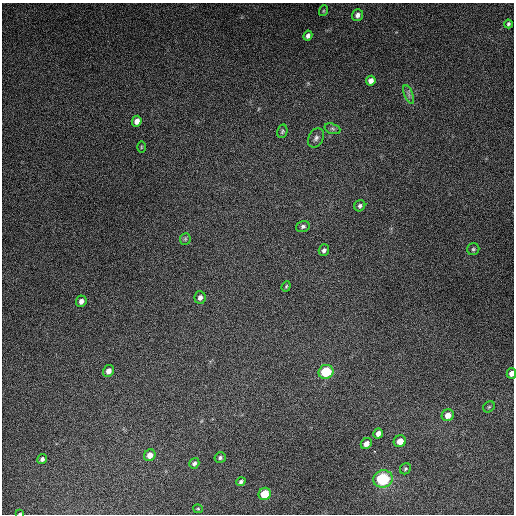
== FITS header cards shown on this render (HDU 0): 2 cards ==
NAXIS1  =                  512
NAXIS2  =                  512

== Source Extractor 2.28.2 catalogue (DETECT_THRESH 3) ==
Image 512 x 512 px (HDU 0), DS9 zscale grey, 1 PNG px = 1 image px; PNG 516 x 516 px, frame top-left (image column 1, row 512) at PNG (2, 3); each listed source drawn as its Kron ellipse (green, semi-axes under 4 px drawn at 4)
Background 5260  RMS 320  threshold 962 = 3 sigma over >= 5 px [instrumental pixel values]
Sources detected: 37; all 37 listed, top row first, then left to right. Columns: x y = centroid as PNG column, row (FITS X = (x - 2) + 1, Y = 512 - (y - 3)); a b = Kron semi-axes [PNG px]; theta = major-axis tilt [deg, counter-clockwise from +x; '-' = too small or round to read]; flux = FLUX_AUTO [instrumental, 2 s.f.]
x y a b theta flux
323 11 5 3 - 2.1e+04
357 15 6 5 - 8.8e+04
508 24 4 3 - 3.8e+04
308 36 5 4 - 6.3e+04
371 81 5 4 - 1.1e+05
409 94 10 3 -69 4.9e+04
137 121 5 4 - 1.2e+05
332 129 8 5 -19 5.0e+04
282 131 7 5 75 3.7e+04
316 138 10 7 61 8.3e+04
141 147 5 3 - 2.2e+04
360 206 6 5 - 5.0e+04
303 226 7 5 20 4.8e+04
185 239 6 5 - 3.7e+04
473 249 6 6 - 3.9e+04
324 250 6 5 - 6.6e+04
286 286 5 4 - 2.7e+04
200 297 6 5 - 7.7e+04
81 301 6 5 - 8.9e+04
108 371 6 5 - 1.2e+05
326 372 7 7 - 9.2e+05
511 373 5 4 - 1.2e+05
489 407 6 5 - 2.9e+04
448 415 6 5 - 1.6e+05
378 433 5 5 - 1.0e+05
400 441 6 6 - 2.0e+05
366 444 6 5 - 1.1e+05
150 455 6 5 - 1.6e+05
220 458 5 5 - 4.4e+04
42 459 5 4 - 5.9e+04
194 463 5 5 - 6.1e+04
405 469 6 5 - 3.5e+04
383 479 10 8 16 1.4e+06
241 482 5 3 - 4.7e+04
265 494 6 6 - 6.0e+05
198 509 4 4 - 2.3e+04
20 514 3 2 - 1.4e+04
At the frame edge (FLAGS 8, measured only in part): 2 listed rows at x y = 511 373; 20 514